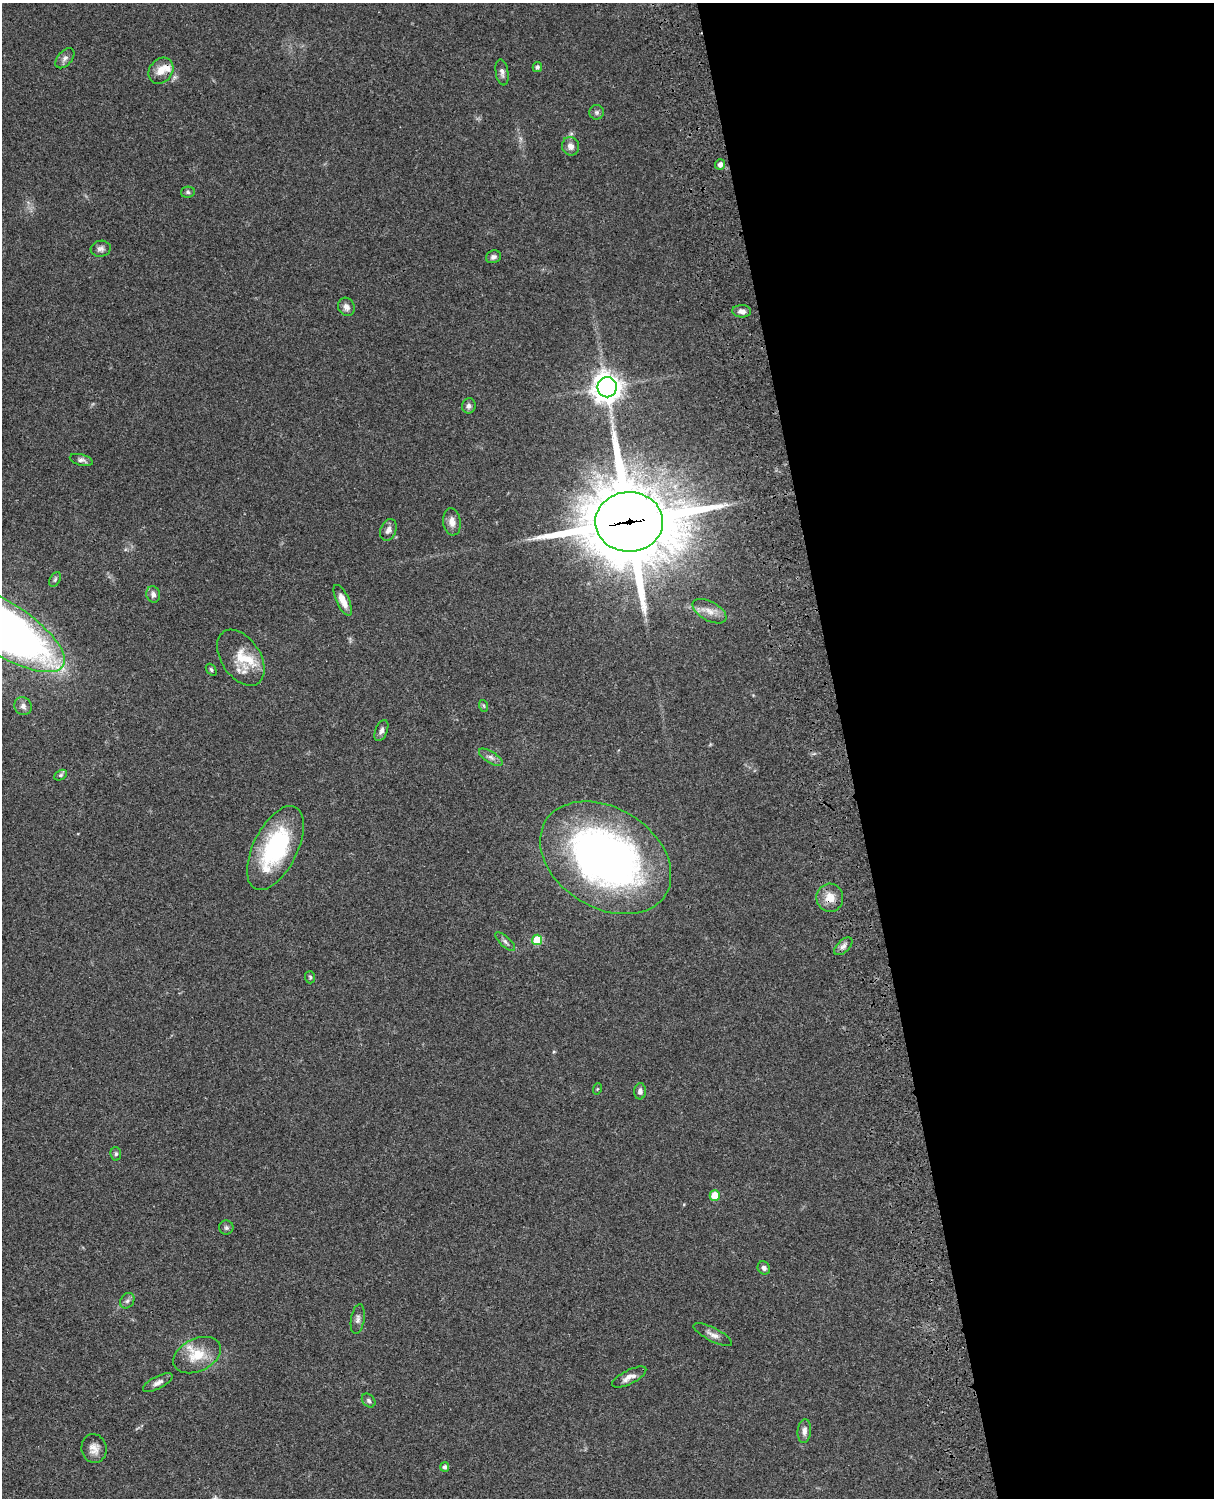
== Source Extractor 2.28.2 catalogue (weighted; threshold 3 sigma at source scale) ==
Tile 8 of 4 x 3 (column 4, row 2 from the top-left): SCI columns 3758-4969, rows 1773-3268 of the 5088 x 4927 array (HDU 1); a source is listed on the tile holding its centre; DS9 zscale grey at full resolution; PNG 1216 x 1500 px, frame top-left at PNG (2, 3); each listed source drawn as its Kron ellipse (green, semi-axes under 4 px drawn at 4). Shown black and unused: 30% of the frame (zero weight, under 3 of 4 exposures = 6% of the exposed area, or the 3 px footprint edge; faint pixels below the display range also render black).
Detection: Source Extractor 2.28.2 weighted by HDU 2 'WHT'; one run over the whole footprint, this tile lists its part. Background 0.107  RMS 0.0065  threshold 0.0293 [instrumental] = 3 sigma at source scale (4.5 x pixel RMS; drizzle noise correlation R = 1.50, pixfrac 1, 0.05/0.05 arcsec/px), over >= 5 px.
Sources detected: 58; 5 inside a brighter listed object's ellipse — not listed separately; the other 53 listed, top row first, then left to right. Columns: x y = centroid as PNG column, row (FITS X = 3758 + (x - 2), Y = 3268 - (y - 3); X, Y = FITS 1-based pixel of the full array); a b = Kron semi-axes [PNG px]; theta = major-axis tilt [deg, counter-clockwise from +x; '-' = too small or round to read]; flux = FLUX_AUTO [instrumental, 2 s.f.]
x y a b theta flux
65 58 12 7 48 2.7
537 67 5 4 - 1.6
161 71 14 11 52 7.6
502 72 13 6 -81 2.7
597 112 7 7 - 1.6
570 146 9 8 - 3.9
720 164 5 5 - 2.5
188 192 7 5 11 1.3
101 249 10 8 8 2.6
493 257 8 6 18 2.2
346 307 9 8 - 3.3
742 311 9 6 -5 3.4
607 387 10 9 - 710
469 406 7 7 - 2.1
81 460 12 5 -15 2.3
452 522 14 8 -83 4.6
629 522 34 30 1 7500
388 530 11 8 68 3.3
55 579 8 5 63 1.2
153 594 8 7 - 2.6
343 600 17 6 -65 6.9
710 611 18 9 -28 6.6
2 627 72 26 -32 520
241 658 31 19 -56 17
211 670 6 4 -51 1.1
23 706 9 8 - 3
484 706 6 4 -71 0.83
381 730 11 6 68 2.4
491 757 13 5 -31 2.9
60 775 7 4 27 1.2
275 848 45 22 64 68
606 858 70 50 -32 320
830 898 14 13 - 8
537 940 5 5 - 22
505 942 13 5 -43 2.1
843 946 11 6 43 2.5
310 977 6 5 - 1.1
597 1089 5 3 - 0.56
640 1091 8 6 86 2.4
116 1154 7 5 -80 1.2
715 1195 5 5 - 14
226 1228 7 7 - 1.5
764 1268 7 6 - 1.9
127 1301 8 6 55 1.9
358 1319 15 6 80 2.9
713 1335 21 6 -27 3.9
197 1355 25 16 25 17
629 1377 19 7 27 4.7
158 1383 16 6 27 3.3
369 1401 8 6 -46 1.4
804 1431 12 6 85 3.1
94 1449 14 12 -81 5.5
445 1467 5 4 - 1.9
Overlapping masked pixels (flux is a lower limit): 3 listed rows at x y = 161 71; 629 522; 830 898
Isophote crosses this tile's border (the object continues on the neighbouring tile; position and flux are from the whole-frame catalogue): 1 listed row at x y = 2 627